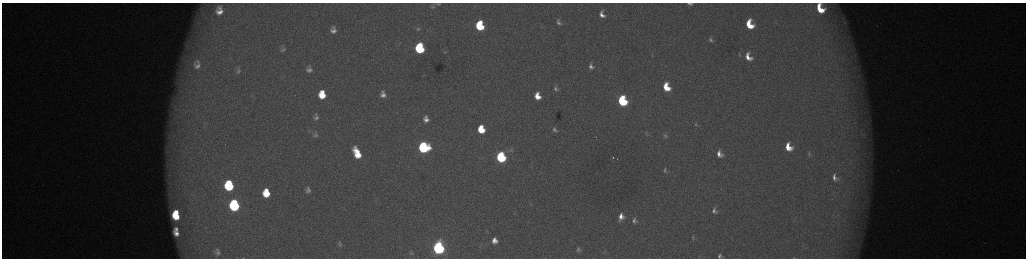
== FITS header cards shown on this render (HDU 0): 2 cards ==
NAXIS1  =                 2048 /fastest changing axis
NAXIS2  =                  512 /next to fastest changing axis

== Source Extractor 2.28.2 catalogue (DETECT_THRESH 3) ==
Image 2048 x 512 px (HDU 0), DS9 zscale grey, zoomed out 1/2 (1 PNG px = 2 x 2 image px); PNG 1028 x 260 px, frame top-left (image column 1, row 511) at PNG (2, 3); no overlay
Background 174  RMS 2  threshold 6.04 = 3 sigma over >= 5 px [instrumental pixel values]
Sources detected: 77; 6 cannot appear on this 1/2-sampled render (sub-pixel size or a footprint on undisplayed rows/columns) and are not listed; the other 71 listed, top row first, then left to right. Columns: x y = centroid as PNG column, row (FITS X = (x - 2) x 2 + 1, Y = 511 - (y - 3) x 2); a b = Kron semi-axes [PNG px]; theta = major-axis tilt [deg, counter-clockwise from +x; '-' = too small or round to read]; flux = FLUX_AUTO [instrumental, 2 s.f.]
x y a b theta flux
690 3 7 3 -4 1300
438 4 4 2 - 370
432 7 4 2 - 290
220 8 5 4 - 1200
820 8 11 7 -61 11000
219 12 6 5 - 2900
602 14 6 4 -66 2400
559 22 6 4 -56 1200
844 22 5 2 - 370
749 24 8 6 -65 11000
480 26 7 6 - 23000
418 29 6 4 16 660
333 30 8 6 -86 2300
711 40 8 5 -64 1100
419 48 7 6 - 38000
283 49 7 4 14 920
445 52 5 3 - 480
739 55 5 3 - 450
748 57 9 6 -61 4400
198 62 12 8 -37 4400
197 66 16 12 -26 8300
591 66 7 5 -63 1700
309 67 6 4 2 730
309 70 8 6 1 1800
238 71 8 6 45 990
666 87 7 5 -68 9500
556 88 7 6 - 1400
383 94 6 5 - 2300
322 95 8 7 - 11000
537 96 8 6 -74 5800
622 101 7 6 - 41000
316 117 11 8 -79 2400
426 119 6 4 -84 2200
696 124 5 4 - 490
481 129 6 5 - 12000
554 130 7 6 - 1300
646 133 5 3 - 470
315 134 11 8 -88 2600
665 135 7 6 - 930
423 147 7 7 - 59000
788 147 9 7 -62 7200
511 150 7 3 -52 590
357 153 11 6 -65 11000
719 154 6 5 - 2800
809 154 9 4 -90 950
501 157 7 5 -76 51000
613 157 2 1 - 780
617 159 2 1 - 310
665 170 7 3 88 720
834 177 7 4 -74 1800
229 185 8 6 -83 35000
308 190 9 8 - 2200
266 193 8 6 -83 11000
234 205 8 6 -83 61000
714 211 6 5 - 1400
176 212 4 3 - 3900
176 216 7 5 -46 10000
621 217 9 6 79 3700
634 220 8 7 - 1700
176 229 4 4 - 1300
176 233 5 4 - 2300
693 237 6 3 83 430
494 241 5 5 - 2900
340 244 4 2 - 460
438 248 7 6 - 130000
578 250 9 8 - 2100
217 252 11 8 -79 2500
411 252 6 3 -66 430
604 252 5 3 - 590
720 256 4 3 - 910
794 258 4 2 - 220
At the frame edge (FLAGS 8, measured only in part): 4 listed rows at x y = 690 3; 820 8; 720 256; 794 258
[6 sub-pixel or undisplayed-footprint detections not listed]